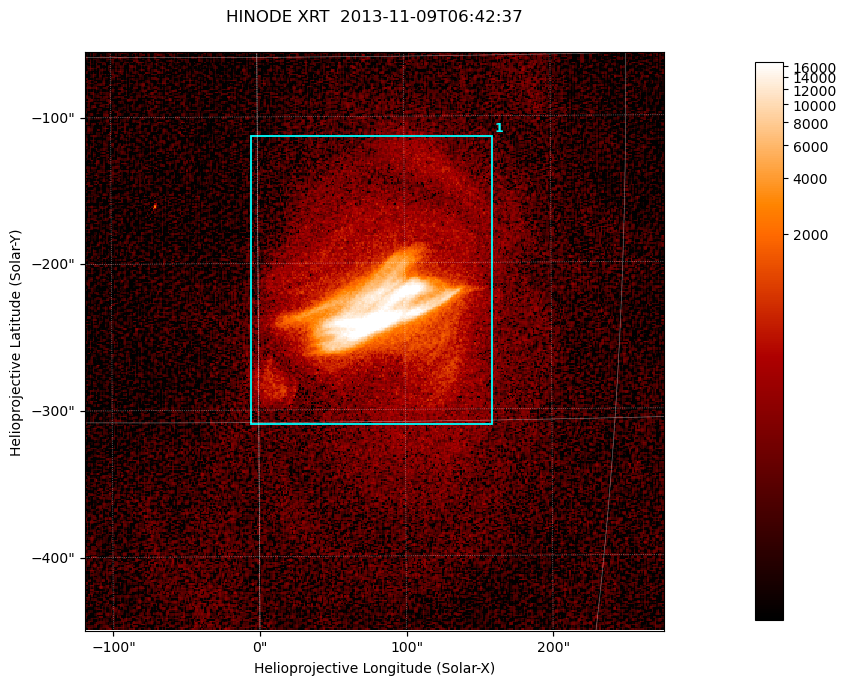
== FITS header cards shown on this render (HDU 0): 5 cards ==
TELESCOP= 'HINODE  '           /
INSTRUME= 'XRT     '           /
DATE_OBS= '2013-11-09T06:42:37.795' /
CTYPE1  = 'Solar-X '           /
CTYPE2  = 'Solar-Y '           /

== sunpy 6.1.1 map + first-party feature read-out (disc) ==
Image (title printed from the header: HINODE XRT  2013-11-09T06:42:37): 384 x 384 px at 1.03 arcsec/px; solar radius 968 arcsec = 941 px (partial field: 5.3% of the solar disc is inside the frame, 100% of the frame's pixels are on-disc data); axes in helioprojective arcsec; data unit not stated in the header (colour bar unlabelled)
Orientation: roll -0.318 deg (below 1 deg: not rotated)
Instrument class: DISC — disc imager (sunpy class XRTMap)
Bright regions (active regions / flare kernels): reference = the on-disc median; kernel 3 px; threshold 5 sigma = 206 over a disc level ~41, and >= 1.15x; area >= 147 px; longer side >= 5 px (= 5.1 arcsec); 1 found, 1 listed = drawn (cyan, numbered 1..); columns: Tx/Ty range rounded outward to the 5 arcsec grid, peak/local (2 s.f.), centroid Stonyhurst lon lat
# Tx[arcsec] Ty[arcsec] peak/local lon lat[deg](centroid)
1 -5..160 -310..-110 695 +5 -10